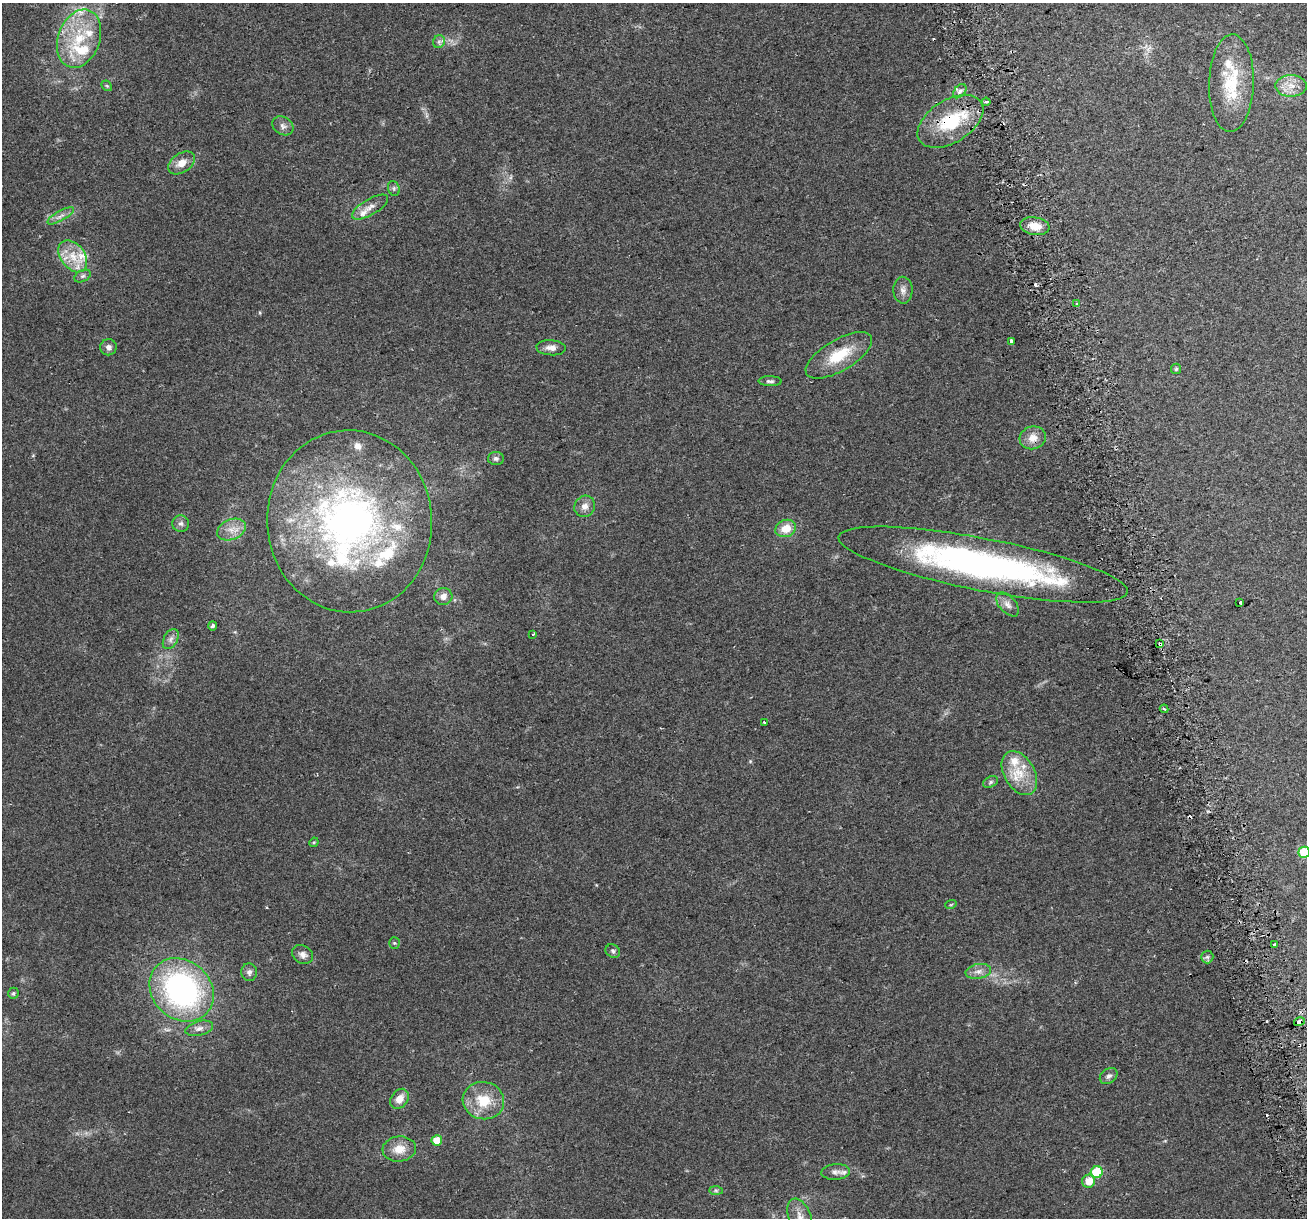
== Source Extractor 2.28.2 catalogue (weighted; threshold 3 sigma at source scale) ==
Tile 6 of 4 x 4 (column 2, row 2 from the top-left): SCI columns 1336-2640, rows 2496-3711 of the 5282 x 5037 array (HDU 1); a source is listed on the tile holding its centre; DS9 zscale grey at full resolution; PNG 1309 x 1220 px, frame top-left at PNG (2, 3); each listed source drawn as its Kron ellipse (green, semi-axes under 4 px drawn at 4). Shown black and unused: <1% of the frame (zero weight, under 2 of 3 exposures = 2% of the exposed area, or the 3 px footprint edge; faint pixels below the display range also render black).
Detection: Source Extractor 2.28.2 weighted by HDU 2 'WHT'; one run over the whole footprint, this tile lists its part. Background 0.0666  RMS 0.008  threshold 0.0362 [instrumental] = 3 sigma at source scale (4.5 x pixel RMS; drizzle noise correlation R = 1.50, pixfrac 1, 0.0396/0.0396 arcsec/px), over >= 5 px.
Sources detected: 91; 7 cosmic-ray / hot-pixel residue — neither listed nor drawn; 17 inside a brighter listed object's ellipse — not listed separately; the other 67 listed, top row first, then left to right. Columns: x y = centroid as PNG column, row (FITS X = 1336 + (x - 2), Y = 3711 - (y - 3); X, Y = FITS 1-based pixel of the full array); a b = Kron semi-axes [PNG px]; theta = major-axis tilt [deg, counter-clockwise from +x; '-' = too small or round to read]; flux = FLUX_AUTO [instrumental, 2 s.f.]
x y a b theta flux
79 39 30 21 71 40
439 42 6 6 - 2
1231 83 49 22 88 42
107 86 6 4 -43 1.1
1291 86 15 11 -1 9.7
960 91 8 5 49 2.7
986 102 4 3 - 2.2
950 121 36 21 32 47
283 126 11 8 -32 3.7
181 163 15 9 34 8.5
394 188 7 5 -71 1.8
370 207 20 8 30 6.5
61 216 15 5 29 3.9
1035 226 15 9 -8 10
73 256 18 12 -53 15
83 276 9 5 26 2.1
903 290 13 9 -88 4.5
1077 304 3 3 - 2.5
1011 341 3 3 - 5.6
108 347 8 8 - 3.2
551 348 15 7 -4 5.1
839 355 37 15 30 27
1176 369 5 5 - 1.3
770 381 11 5 -1 2.3
1033 438 13 11 16 8.2
496 458 8 6 -1 2.1
585 506 11 10 - 5.6
349 521 91 82 -86 360
181 524 8 8 - 2.8
786 528 10 8 21 13
231 530 15 10 23 8.5
983 565 147 26 -11 290
443 596 9 8 - 5.1
1240 602 3 2 - 1.7
1008 604 14 8 -48 4.9
212 626 4 4 - 1.8
533 634 3 3 - 1.1
171 639 11 6 62 3.6
1160 644 4 3 - 4
1164 709 4 4 - 1.7
764 722 3 3 - 4.6
1019 773 24 15 -60 20
991 782 8 5 28 1.8
314 842 5 4 - 0.87
1304 852 5 5 - 30
951 904 6 3 20 0.77
394 943 5 5 - 1.2
1275 945 4 3 - 3.3
613 951 7 6 - 2
303 954 11 9 -32 4.6
1207 957 6 6 - 2.1
978 971 13 7 11 4.6
249 972 9 8 - 3.1
182 990 34 29 -43 180
13 993 6 5 - 1.3
1299 1022 5 4 - 11
199 1028 14 7 15 4.2
1109 1076 9 7 37 2.8
399 1099 11 8 53 7.8
483 1101 21 18 -11 23
437 1140 5 5 - 11
399 1149 17 12 6 11
836 1172 14 8 5 4
1097 1172 6 6 - 28
1089 1181 6 6 - 9.1
716 1190 7 4 -1 1.4
800 1217 19 11 -68 10
Overlapping masked pixels (flux is a lower limit): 3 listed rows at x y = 950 121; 1160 644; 1299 1022
Isophote crosses this tile's border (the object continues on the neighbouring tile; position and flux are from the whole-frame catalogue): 2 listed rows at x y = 1304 852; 800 1217